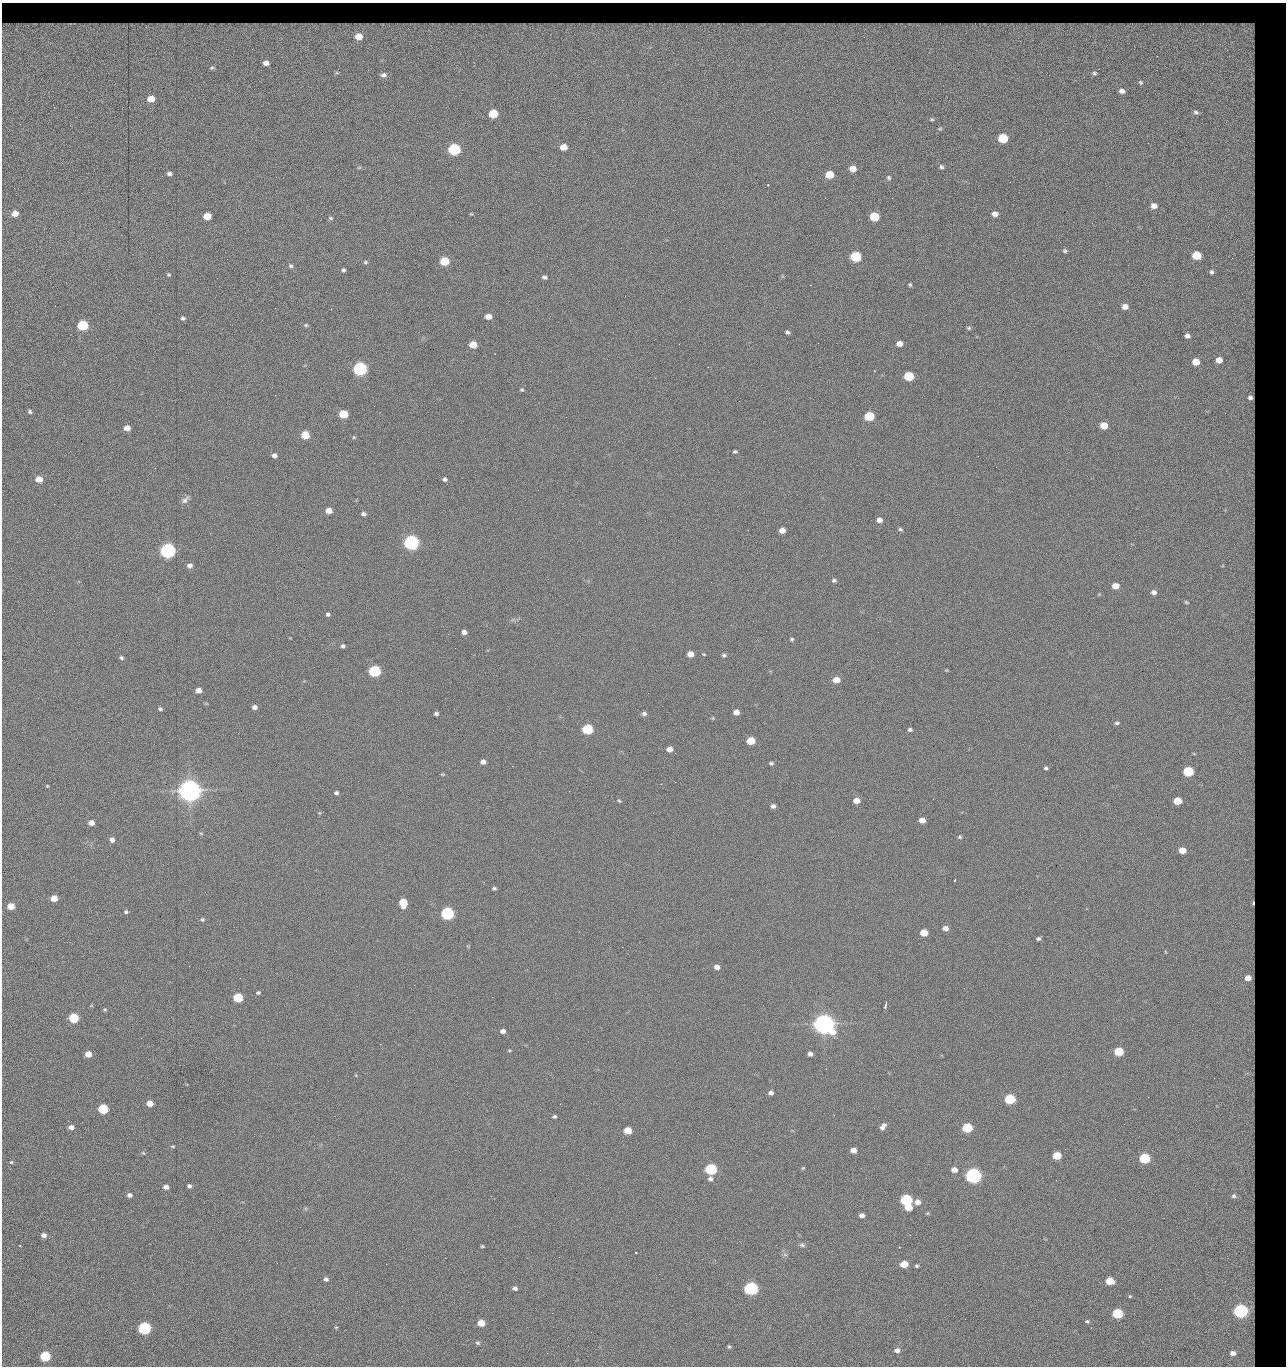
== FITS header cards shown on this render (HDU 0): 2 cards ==
NAXIS1  =                 1284 / length of data axis 1
NAXIS2  =                 1364 / length of data axis 2

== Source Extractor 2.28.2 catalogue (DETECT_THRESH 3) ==
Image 1284 x 1364 px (HDU 0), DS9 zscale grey, 1 PNG px = 1 image px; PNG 1288 x 1368 px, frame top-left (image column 1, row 1364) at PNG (2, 3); no overlay
Background 143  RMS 15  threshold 44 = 3 sigma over >= 5 px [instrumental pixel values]
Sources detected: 271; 1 with non-positive FLUX_AUTO (blend fragments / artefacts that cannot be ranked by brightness) is not listed; the other 270 listed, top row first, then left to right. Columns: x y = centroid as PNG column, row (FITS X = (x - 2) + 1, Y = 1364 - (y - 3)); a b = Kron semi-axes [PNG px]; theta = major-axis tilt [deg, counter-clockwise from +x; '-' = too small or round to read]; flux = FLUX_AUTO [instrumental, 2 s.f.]
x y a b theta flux
7 25 11 4 -2 2.7e+03
26 25 9 4 -8 3.1e+03
47 25 14 6 9 3.7e+03
68 25 15 5 9 5.6e+03
161 25 11 7 -20 9.6e+02
188 25 13 4 11 4.1e+03
269 25 19 2 1 6.1e+03
311 25 23 8 6 4.6e+03
346 25 9 4 -1 3.2e+03
382 25 7 6 - 1.8e+03
412 25 22 8 -11 4.9e+02
517 25 13 4 5 4.6e+03
831 25 12 5 16 3.7e+03
918 25 23 6 -9 4.9e+03
1006 25 28 8 -5 6.2e+03
1093 25 17 6 -6 3.6e+03
1131 25 20 7 7 4.8e+03
115 26 11 6 -2 5.0e+03
148 26 16 5 -12 7.0e+03
283 26 11 5 3 5.9e+03
435 26 20 8 4 7.6e+03
473 26 25 5 1 1.3e+04
604 26 19 8 -25 3.4e+03
636 26 22 6 0 9.1e+03
662 26 7 6 - 3.3e+03
695 26 17 7 -11 5.0e+03
731 26 15 7 -3 6.4e+03
758 26 23 5 12 6.5e+03
802 26 21 7 -15 5.9e+03
854 26 15 7 13 4.0e+03
1057 26 15 6 -2 6.7e+03
84 27 19 7 -3 1.0e+04
210 27 9 6 52 3.7e+03
228 27 10 6 21 5.0e+03
540 27 14 7 -12 8.3e+03
568 27 8 5 72 3.3e+03
877 27 13 7 32 4.1e+03
360 33 21 11 43 2.7e+04
1229 50 78 55 -48 3.5e+05
266 63 5 4 - 4.5e+03
212 68 4 3 - 8.4e+02
1094 73 3 3 - 1.0e+03
383 75 4 3 - 2.0e+03
1140 82 3 2 - 7.2e+02
1122 91 5 4 - 3.4e+03
151 99 5 5 - 1.3e+04
1196 112 6 5 - 2.1e+03
493 114 6 5 - 4.2e+04
932 119 5 4 - 1.2e+03
940 129 6 4 7 1.2e+03
1003 138 6 5 - 6.0e+04
1148 143 3 2 - 6.9e+02
563 147 6 5 - 1.4e+04
454 149 6 6 - 1.6e+05
359 167 6 4 1 1.2e+03
941 167 6 5 - 2.0e+03
853 169 6 5 - 1.2e+04
169 173 5 4 - 2.7e+03
829 175 6 5 - 2.8e+04
889 178 6 5 - 1.6e+03
1010 182 2 2 - 1.2e+03
768 185 2 2 - 6.5e+02
825 198 3 2 - 1.6e+03
892 198 2 2 - 1.1e+04
1154 206 6 5 - 6.4e+03
15 213 5 5 - 1.0e+04
995 214 6 5 - 5.6e+03
207 216 6 5 - 2.0e+04
874 217 6 5 - 5.1e+04
330 218 6 4 -17 1.5e+03
1092 223 2 2 - 6.2e+02
1065 251 5 5 - 1.7e+03
1196 255 6 5 - 4.2e+04
856 256 6 5 - 1.0e+05
1232 258 2 2 - 5.4e+02
444 261 6 5 - 4.0e+04
365 262 6 4 -16 1.5e+03
291 266 6 5 - 1.8e+03
343 270 5 4 - 1.7e+03
1212 272 4 3 - 1.7e+03
169 275 4 4 - 1.2e+03
545 277 6 4 -15 2.6e+03
810 285 2 2 - 1.8e+04
910 285 4 3 - 1.4e+03
625 296 3 2 - 1.0e+03
1125 307 5 5 - 7.2e+03
275 308 2 2 - 4.6e+02
488 316 5 4 - 9.2e+03
183 318 6 5 - 1.8e+03
83 325 6 5 - 1.0e+05
306 325 5 4 - 1.3e+03
969 328 5 5 - 1.7e+03
788 332 5 4 - 2.0e+03
1187 336 5 4 - 3.8e+03
473 344 6 5 - 1.6e+04
679 344 2 2 - 2.2e+03
899 344 5 5 - 7.7e+03
1219 360 5 5 - 9.9e+03
1196 362 6 5 - 1.6e+04
708 367 2 2 - 4.2e+02
360 369 6 6 - 3.0e+05
909 376 6 5 - 5.8e+04
522 390 5 4 - 1.2e+03
1250 397 5 4 - 3.3e+03
30 412 5 4 - 1.8e+03
1225 413 3 2 - 8.7e+02
343 414 6 5 - 3.6e+04
869 416 6 5 - 6.0e+04
1104 425 6 5 - 1.8e+04
127 428 5 5 - 8.3e+03
305 435 6 5 - 2.9e+04
354 437 5 5 - 1.2e+03
735 452 4 3 - 1.6e+03
274 455 6 5 - 3.6e+03
978 456 2 2 - 2.3e+03
155 468 2 2 - 2.0e+03
39 479 5 5 - 1.2e+04
445 479 5 4 - 2.3e+03
185 500 12 6 47 3.9e+03
54 504 2 2 - 6.9e+02
329 510 5 5 - 9.9e+03
363 514 5 4 - 2.6e+03
879 520 6 5 - 5.6e+03
900 529 5 4 - 1.7e+03
782 530 5 5 - 8.3e+03
411 542 6 6 - 5.0e+05
168 551 6 6 - 5.4e+05
190 565 6 5 - 3.9e+03
834 580 5 4 - 1.9e+03
711 582 2 2 - 4.9e+02
1115 586 5 5 - 1.3e+04
1154 592 5 5 - 3.7e+03
1186 602 7 3 -27 1.2e+03
328 614 5 4 - 2.0e+03
464 632 5 4 - 4.2e+03
792 639 5 4 - 1.5e+03
343 646 4 4 - 2.1e+03
690 654 5 5 - 1.0e+04
724 655 6 4 -9 1.8e+03
121 658 6 4 -45 1.9e+03
946 670 5 3 - 8.8e+02
375 671 6 5 - 1.6e+05
836 680 6 5 - 1.4e+04
198 690 5 4 - 7.1e+03
648 693 2 2 - 1.1e+03
254 707 5 4 - 4.1e+03
160 709 5 3 - 1.8e+03
736 712 5 4 - 6.1e+03
436 713 4 3 - 2.3e+03
644 714 6 5 - 2.8e+03
713 718 5 5 - 1.1e+03
1117 723 6 4 -1 1.8e+03
587 729 6 5 - 8.7e+04
910 730 5 4 - 2.4e+03
751 741 6 5 - 2.7e+04
669 749 5 4 - 7.3e+03
675 753 2 2 - 4.9e+02
483 762 5 5 - 4.3e+03
771 763 5 4 - 1.9e+03
512 766 2 2 - 2.2e+03
1046 768 4 4 - 1.8e+03
1188 771 6 5 - 7.6e+04
442 774 5 3 - 9.9e+02
675 782 3 2 - 1.5e+03
47 786 4 4 - 8.7e+02
190 791 8 7 - 1.9e+06
336 793 5 4 - 2.4e+03
619 801 5 4 - 1.2e+03
856 801 6 5 - 1.0e+04
1177 801 6 5 - 2.5e+04
773 806 5 5 - 3.3e+03
922 820 5 5 - 8.4e+03
91 823 5 5 - 6.8e+03
201 833 5 3 - 1.0e+03
960 837 5 5 - 1.4e+03
112 840 6 5 - 4.1e+03
1182 850 5 5 - 1.5e+04
955 879 3 2 - 1.5e+03
494 888 5 4 - 1.8e+03
54 898 5 5 - 1.2e+04
403 902 7 5 -82 2.7e+04
1253 903 4 2 - 1.1e+03
11 906 5 5 - 1.6e+04
126 912 5 4 - 1.7e+03
447 913 6 5 - 2.4e+05
202 919 6 5 - 1.7e+03
945 928 5 4 - 5.7e+03
924 932 5 5 - 1.9e+04
1038 939 4 4 - 1.9e+03
717 967 6 5 - 5.9e+03
1248 978 5 5 - 8.5e+03
258 993 5 4 - 1.7e+03
238 997 6 5 - 6.0e+04
492 997 3 2 - 1.4e+03
885 1006 7 3 77 2.4e+03
105 1009 5 5 - 1.2e+03
74 1018 6 5 - 7.6e+04
824 1024 8 7 - 1.5e+06
503 1031 5 4 - 4.0e+03
380 1044 2 2 - 3.6e+03
1119 1051 6 5 - 4.8e+04
88 1054 5 5 - 1.0e+04
810 1054 5 4 - 3.8e+03
826 1069 3 2 - 1.0e+03
1214 1078 2 2 - 1.1e+03
771 1093 6 5 - 3.4e+03
1148 1097 2 2 - 1.7e+03
1010 1099 6 5 - 8.8e+04
150 1103 5 5 - 1.2e+04
103 1109 6 5 - 6.4e+04
554 1116 4 3 - 1.7e+03
1124 1124 2 2 - 5.2e+02
883 1126 9 5 52 4.8e+03
71 1127 5 4 - 5.2e+03
967 1128 6 5 - 7.2e+04
628 1130 5 5 - 2.1e+04
698 1133 2 2 - 5.5e+02
173 1146 6 3 -8 1.1e+03
853 1150 5 4 - 7.2e+03
143 1153 6 3 -43 1.0e+03
60 1156 3 2 - 1.7e+03
1057 1156 6 5 - 3.2e+04
1145 1158 6 5 - 9.8e+04
11 1162 5 4 - 1.2e+03
803 1168 5 4 - 1.0e+03
711 1169 6 5 - 1.5e+05
540 1170 2 2 - 5.1e+02
954 1170 5 4 - 7.5e+03
973 1175 6 6 - 6.3e+05
710 1179 6 5 - 3.1e+03
1056 1180 2 2 - 9.7e+02
189 1186 4 4 - 2.4e+03
166 1187 5 4 - 4.5e+03
129 1195 5 5 - 3.5e+03
1234 1196 7 6 - 2.8e+03
906 1200 6 5 - 1.5e+05
918 1202 7 6 - 6.8e+03
908 1207 6 5 - 1.7e+04
862 1215 5 4 - 4.6e+03
44 1235 5 4 - 4.3e+03
249 1240 3 2 - 1.4e+03
802 1245 8 5 -19 2.3e+03
482 1246 4 3 - 1.3e+03
899 1247 2 2 - 5.6e+02
636 1253 3 2 - 7.8e+02
785 1255 7 4 -19 1.7e+03
445 1258 2 2 - 5.7e+03
277 1263 3 2 - 1.2e+03
386 1264 2 2 - 3.6e+03
904 1264 6 5 - 1.9e+04
917 1266 4 3 - 1.5e+03
326 1279 5 5 - 2.8e+03
1110 1281 6 5 - 2.7e+04
515 1288 5 4 - 3.2e+03
751 1288 6 5 - 3.1e+05
1130 1296 5 4 - 1.2e+03
1241 1311 6 6 - 3.7e+05
1118 1313 6 5 - 7.8e+04
965 1319 2 2 - 1.8e+03
1087 1321 5 4 - 1.5e+03
481 1323 5 5 - 1.7e+04
336 1327 4 4 - 9.5e+02
144 1328 6 5 - 2.4e+05
591 1332 2 2 - 5.2e+02
478 1343 6 5 - 1.8e+03
729 1347 6 4 65 1.4e+03
897 1350 6 5 - 4.1e+03
547 1353 2 2 - 2.5e+03
1233 1353 6 5 - 5.1e+03
45 1356 6 5 - 9.2e+04
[1 non-positive-flux detection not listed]

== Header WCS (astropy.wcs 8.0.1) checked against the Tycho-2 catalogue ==
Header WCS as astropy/WCSLIB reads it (CRVAL/CRPIX/CD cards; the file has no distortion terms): RA---TAN/DEC--TAN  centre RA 15:41:43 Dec +51:58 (235.43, +51.97 deg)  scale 1.26 arcsec/px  FOV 26.9' x 28.5'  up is +92 deg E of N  parity flipped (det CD > 0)
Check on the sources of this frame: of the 60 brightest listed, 11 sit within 2.0 arcsec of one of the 12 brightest Tycho-2 stars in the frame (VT <= 12.29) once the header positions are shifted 0.43 arcsec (0.26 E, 0.34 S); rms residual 1.02 arcsec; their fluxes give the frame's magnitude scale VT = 25.23 - 2.5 log10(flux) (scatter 0.20 mag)
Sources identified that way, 11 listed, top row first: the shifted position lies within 2.0 arcsec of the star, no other Tycho-2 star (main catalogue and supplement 1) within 4.0 arcsec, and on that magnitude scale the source's flux lands within +1.5 / -3 mag of the star's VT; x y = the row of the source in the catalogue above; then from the Tycho-2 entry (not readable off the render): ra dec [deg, ICRS J2000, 3 dp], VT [Tycho-2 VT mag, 2 dp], TYC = Tycho-2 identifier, HIP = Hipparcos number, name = IAU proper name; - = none
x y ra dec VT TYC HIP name
360 369 235.614 +52.064 11.61 3489-1132-1 - -
411 542 235.514 +52.049 11.19 3489-1407-1 - -
168 551 235.515 +52.133 11.12 3489-1380-1 - -
190 791 235.378 +52.130 9.31 3489-1322-1 76850 -
447 913 235.303 +52.042 11.52 3489-958-1 - -
824 1024 235.232 +51.912 9.59 3489-824-1 - -
973 1175 235.143 +51.862 10.97 3489-1016-1 - -
906 1200 235.131 +51.886 12.29 3489-908-1 - -
751 1288 235.084 +51.941 11.45 3489-1346-1 - -
1241 1311 235.062 +51.771 11.53 3489-1453-1 - -
144 1328 235.075 +52.152 11.74 3489-912-1 - -